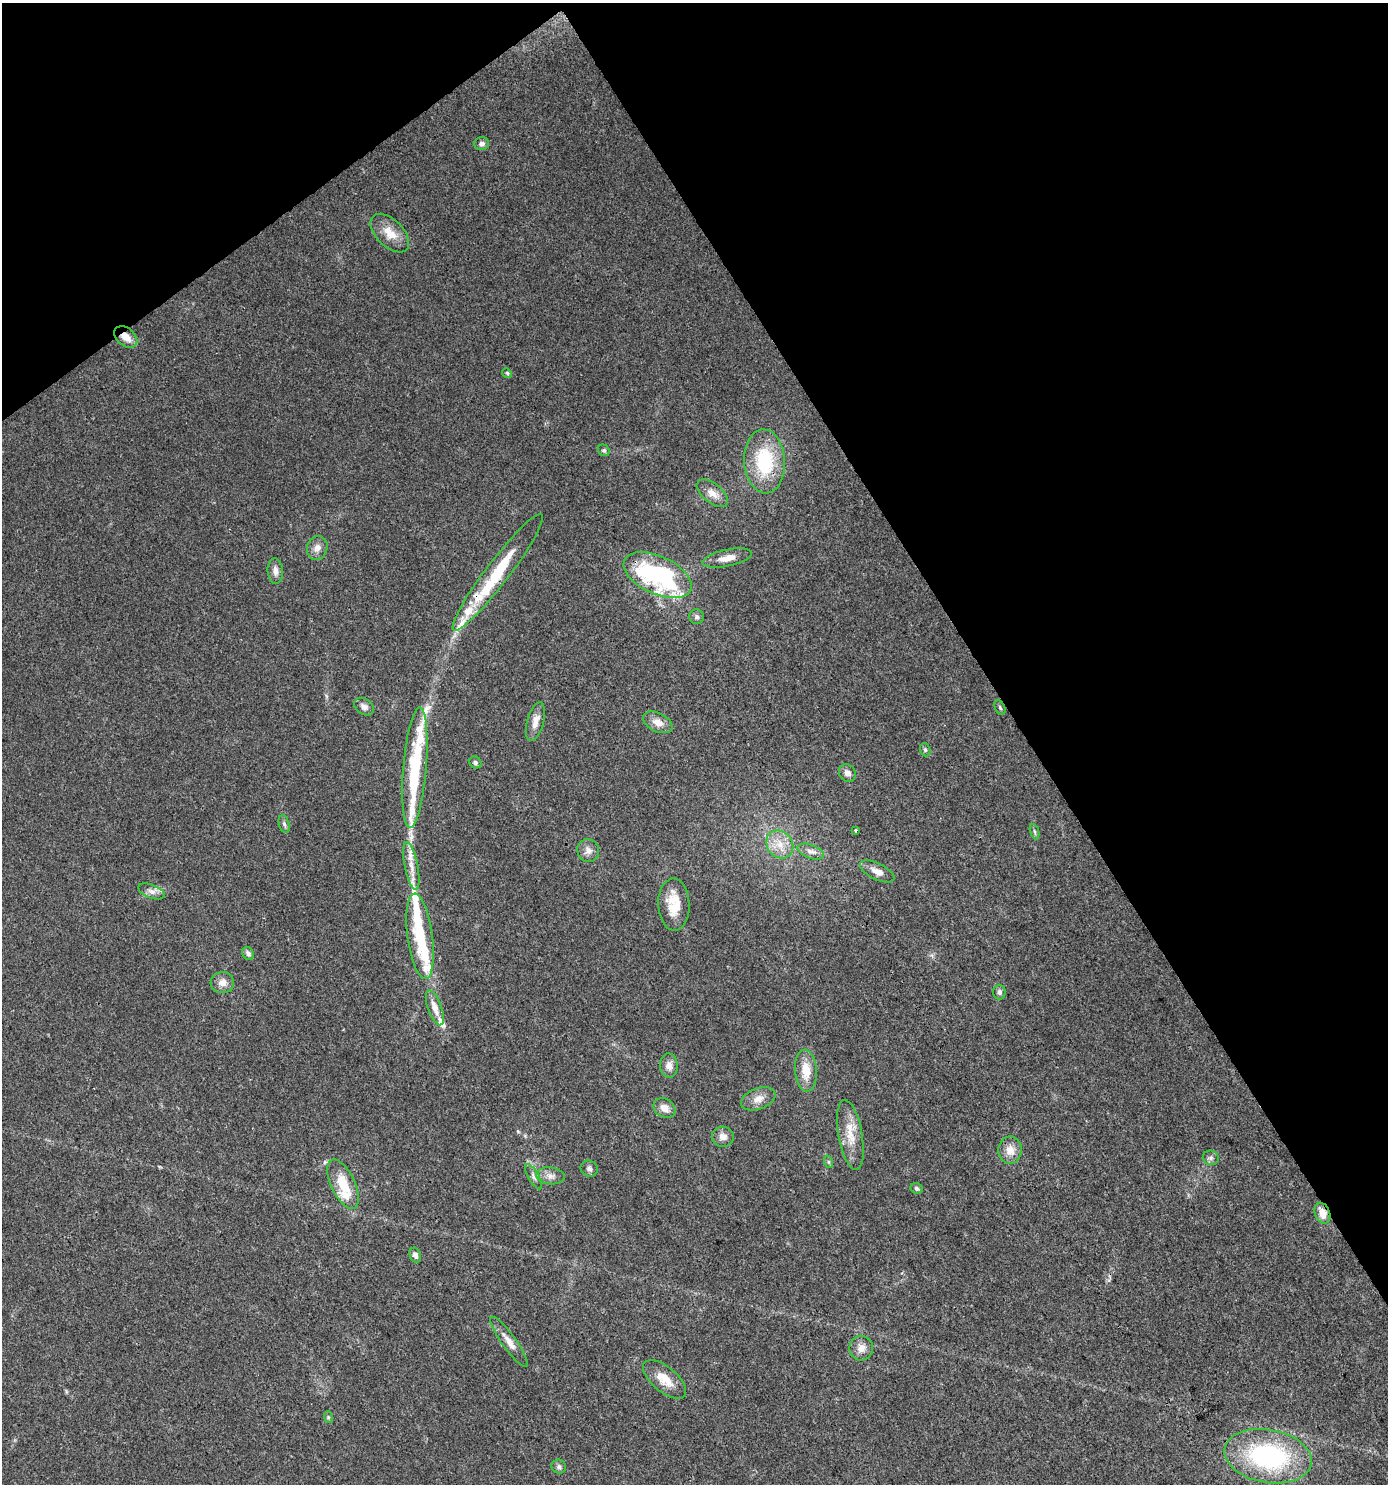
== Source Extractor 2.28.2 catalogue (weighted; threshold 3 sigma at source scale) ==
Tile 3 of 4 x 4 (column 3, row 1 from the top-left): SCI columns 2897-4282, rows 4450-5931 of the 5857 x 5932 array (HDU 1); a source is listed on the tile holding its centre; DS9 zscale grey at full resolution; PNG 1390 x 1486 px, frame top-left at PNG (2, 3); each listed source drawn as its Kron ellipse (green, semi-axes under 4 px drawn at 4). Shown black and unused: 32% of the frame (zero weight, under 3 of 4 exposures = <1% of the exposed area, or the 3 px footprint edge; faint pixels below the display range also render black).
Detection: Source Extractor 2.28.2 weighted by HDU 2 'WHT'; one run over the whole footprint, this tile lists its part. Background 0.0257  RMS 0.0035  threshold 0.0156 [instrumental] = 3 sigma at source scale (4.5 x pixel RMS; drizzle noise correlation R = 1.50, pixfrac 1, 0.0396/0.0396 arcsec/px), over >= 5 px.
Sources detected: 74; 3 inside a brighter object's white glare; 1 long thin detection or spike segment (spike, bleed or trail) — neither listed nor drawn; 12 inside a brighter listed object's ellipse — not listed separately; the other 58 listed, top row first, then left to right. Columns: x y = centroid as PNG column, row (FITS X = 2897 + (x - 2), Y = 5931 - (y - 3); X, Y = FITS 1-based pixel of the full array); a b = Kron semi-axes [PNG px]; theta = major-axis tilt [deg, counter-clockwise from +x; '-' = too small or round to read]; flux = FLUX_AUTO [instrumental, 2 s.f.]
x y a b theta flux
482 144 7 6 - 1.4
390 233 24 13 -45 5.8
126 337 13 9 -39 3.7
507 373 5 4 - 0.53
604 450 6 5 - 0.63
765 461 32 20 -86 24
712 493 18 9 -38 3.4
317 548 12 10 70 2.6
727 558 25 8 12 4
275 571 13 8 -85 2.1
498 572 73 11 53 23
658 575 36 19 -25 60
697 617 7 7 - 0.98
364 707 10 7 -36 1.8
1000 708 7 5 -63 0.59
535 721 20 8 74 3.6
658 722 16 9 -26 3.4
925 750 7 5 -70 0.67
475 762 6 5 - 0.66
415 768 61 11 85 29
847 773 9 8 - 1.8
284 824 9 5 -75 0.92
855 830 3 3 - 0.55
1035 832 8 3 -71 0.59
780 844 15 12 -51 5.5
588 851 11 10 - 2.4
811 851 14 7 -19 2
411 866 24 6 -79 3.9
877 871 19 8 -26 3
151 891 14 7 -20 2
674 904 26 15 -88 8.5
420 936 43 12 -82 20
248 953 7 5 -56 1.3
222 983 12 10 6 2.6
999 992 7 6 - 0.95
435 1008 18 7 -70 3.7
669 1066 12 9 -88 2.5
806 1071 21 11 -85 6.9
758 1099 18 10 21 3.5
664 1108 11 9 -32 3.1
850 1135 35 12 -80 7.7
723 1137 11 10 - 2.3
1010 1150 13 11 87 3.9
1211 1158 8 7 - 1.1
829 1162 6 4 -71 0.55
589 1168 9 7 -30 1.1
550 1176 14 8 -6 2.2
534 1177 14 5 -61 1.3
343 1184 27 12 -64 10
917 1188 6 5 - 0.92
1322 1213 11 7 -67 4.4
415 1255 8 5 -68 1.5
509 1342 30 7 -54 3.8
861 1348 12 12 - 3
664 1379 26 12 -40 6.2
328 1417 6 3 -72 0.44
1268 1456 44 26 -10 51
559 1467 7 7 - 1
Overlapping masked pixels (flux is a lower limit): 5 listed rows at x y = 126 337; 765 461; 498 572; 658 575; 1322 1213